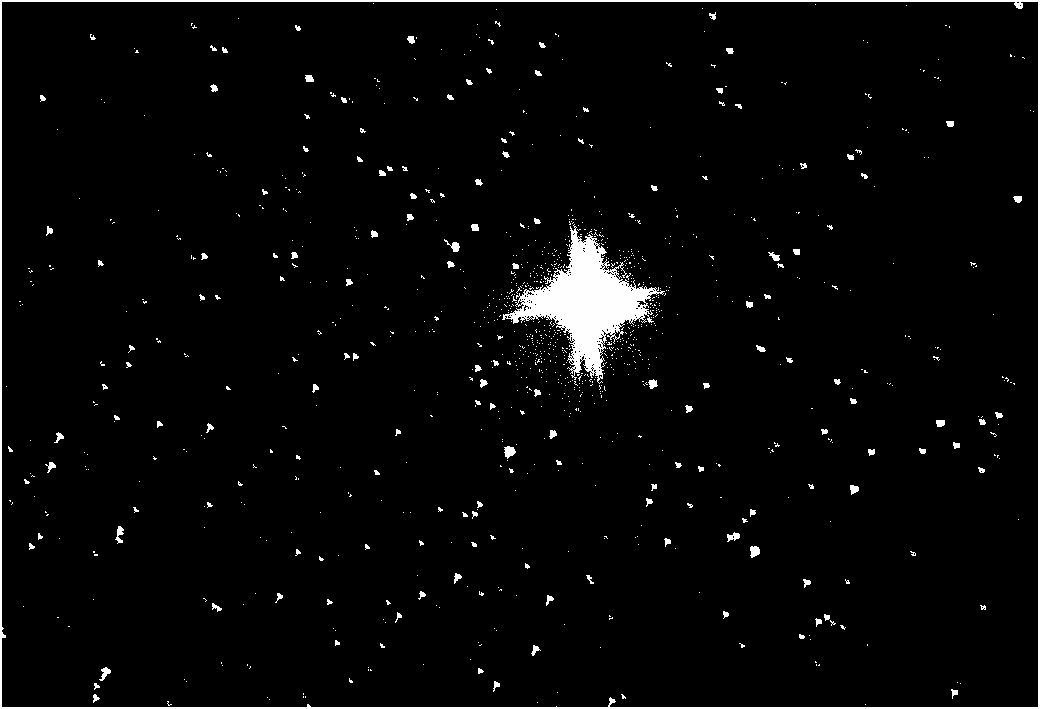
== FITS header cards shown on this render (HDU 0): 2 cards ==
NAXIS1  =                 2072
NAXIS2  =                 1410

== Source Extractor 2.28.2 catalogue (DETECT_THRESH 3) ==
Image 2072 x 1410 px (HDU 0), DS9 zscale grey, zoomed out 1/2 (1 PNG px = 2 x 2 image px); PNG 1040 x 709 px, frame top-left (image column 1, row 1410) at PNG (2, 2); no overlay
Background 80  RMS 28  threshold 83.2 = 3 sigma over >= 5 px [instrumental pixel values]
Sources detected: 5; all 5 listed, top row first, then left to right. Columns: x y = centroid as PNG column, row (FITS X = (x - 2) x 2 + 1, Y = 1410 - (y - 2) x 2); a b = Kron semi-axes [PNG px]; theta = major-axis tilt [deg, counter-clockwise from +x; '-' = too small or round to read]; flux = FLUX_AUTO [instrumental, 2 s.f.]
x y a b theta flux
586 302 31 31 - 430000
653 383 9 6 -41 17000
510 451 10 10 - 36000
854 488 6 3 -76 9100
754 550 11 8 -26 35000